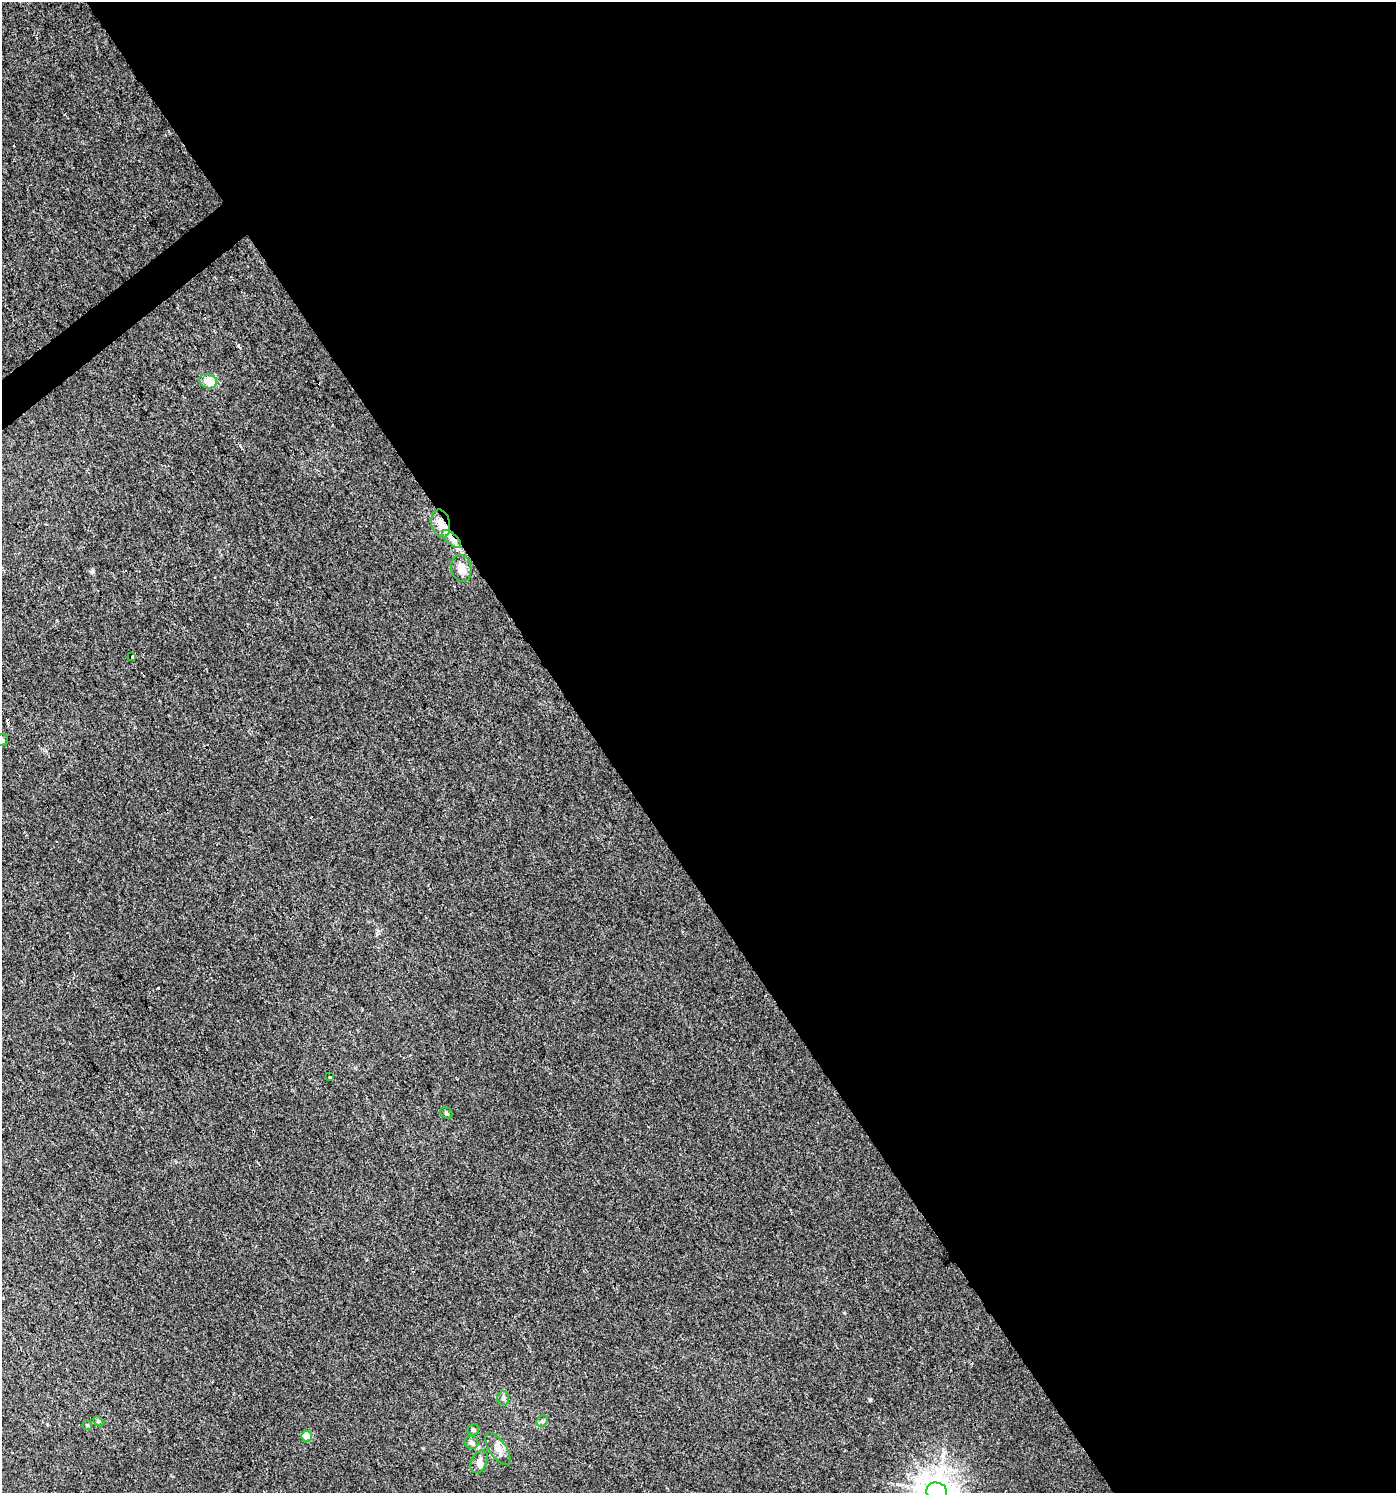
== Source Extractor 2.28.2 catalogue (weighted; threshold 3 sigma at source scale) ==
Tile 8 of 4 x 4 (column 4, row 2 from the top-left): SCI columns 4315-5708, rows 2986-4476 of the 5903 x 5967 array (HDU 1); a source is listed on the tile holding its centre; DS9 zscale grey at full resolution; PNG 1398 x 1495 px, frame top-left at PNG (2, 2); each listed source drawn as its Kron ellipse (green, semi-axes under 4 px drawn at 4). Shown black and unused: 58% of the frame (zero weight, under 2 of 3 exposures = <1% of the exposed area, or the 3 px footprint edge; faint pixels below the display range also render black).
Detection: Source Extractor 2.28.2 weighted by HDU 2 'WHT'; one run over the whole footprint, this tile lists its part. Background 0.00676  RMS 0.0064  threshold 0.0287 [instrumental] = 3 sigma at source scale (4.5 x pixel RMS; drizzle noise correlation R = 1.50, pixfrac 1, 0.0396/0.0396 arcsec/px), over >= 5 px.
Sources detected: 24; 3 cosmic-ray / hot-pixel residue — neither listed nor drawn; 3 inside a brighter listed object's ellipse — not listed separately; the other 18 listed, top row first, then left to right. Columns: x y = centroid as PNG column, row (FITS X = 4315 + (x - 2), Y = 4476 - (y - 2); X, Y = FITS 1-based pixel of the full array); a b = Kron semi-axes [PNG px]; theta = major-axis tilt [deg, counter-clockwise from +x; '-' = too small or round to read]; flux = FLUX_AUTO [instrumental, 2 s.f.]
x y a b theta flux
208 381 9 7 -21 8.3
441 523 14 9 -77 6.4
452 539 12 5 -42 3.2
461 568 13 10 -79 7.2
132 657 3 3 - 3.6
2 740 6 6 - 1.3
330 1077 4 2 - 0.57
446 1113 6 5 - 1.1
503 1398 7 6 - 1.6
98 1421 6 4 -46 0.91
542 1421 6 5 - 1.3
87 1425 5 4 - 0.76
473 1430 6 5 - 1.2
306 1436 5 5 - 15
471 1442 7 6 - 2.7
498 1449 19 8 -56 6
479 1462 12 7 64 3.4
937 1491 10 9 - 1200
Overlapping masked pixels (flux is a lower limit): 2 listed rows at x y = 441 523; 452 539
Isophote crosses this tile's border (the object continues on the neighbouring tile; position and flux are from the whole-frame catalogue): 2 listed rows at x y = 2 740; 937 1491
Unlisted compact peaks at least as high as the median listed source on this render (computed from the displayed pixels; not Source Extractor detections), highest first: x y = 870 1399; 92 572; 897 1484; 423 1448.